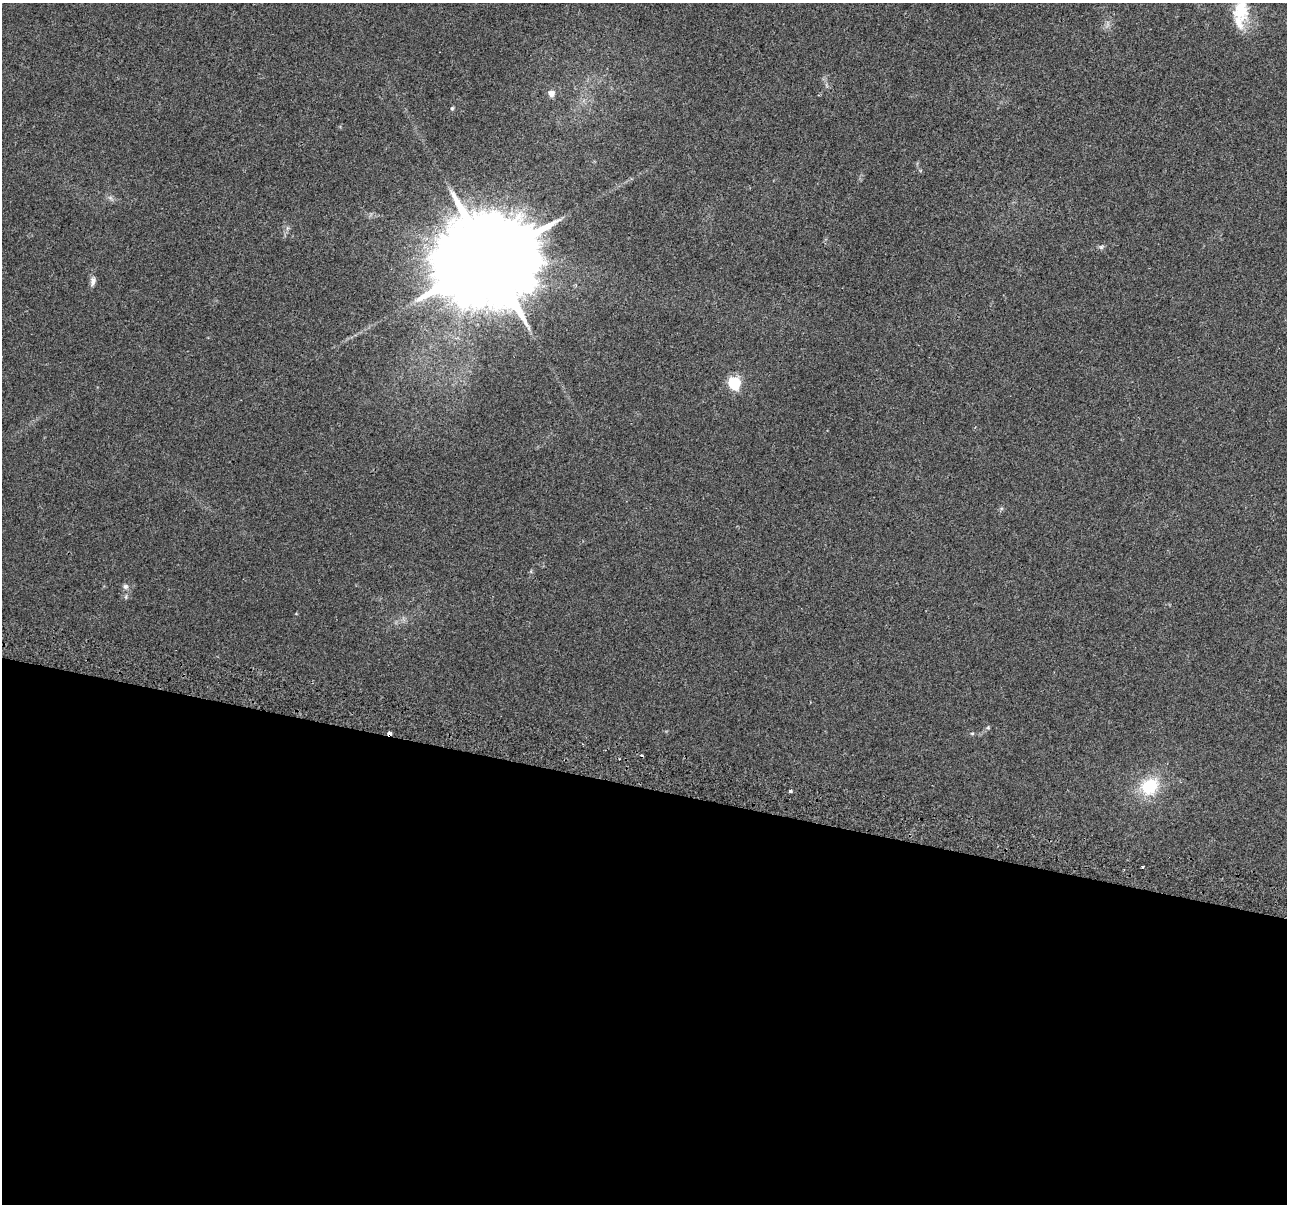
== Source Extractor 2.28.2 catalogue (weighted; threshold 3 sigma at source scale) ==
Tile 14 of 4 x 4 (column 2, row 4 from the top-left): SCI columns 1346-2630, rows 345-1546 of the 5252 x 5438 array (HDU 1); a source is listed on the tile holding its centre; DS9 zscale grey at full resolution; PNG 1289 x 1206 px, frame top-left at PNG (2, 3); no overlay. Shown black and unused: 35% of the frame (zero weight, under 2 of 3 exposures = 4% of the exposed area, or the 3 px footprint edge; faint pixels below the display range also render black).
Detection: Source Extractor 2.28.2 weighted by HDU 2 'WHT'; one run over the whole footprint, this tile lists its part. Background 0.0402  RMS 0.0053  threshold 0.024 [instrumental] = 3 sigma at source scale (4.5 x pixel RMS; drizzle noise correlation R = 1.50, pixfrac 1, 0.0396/0.0396 arcsec/px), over >= 5 px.
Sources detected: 18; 2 cosmic-ray / hot-pixel residue — not listed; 2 inside a brighter listed object's ellipse — not listed separately; the other 14 listed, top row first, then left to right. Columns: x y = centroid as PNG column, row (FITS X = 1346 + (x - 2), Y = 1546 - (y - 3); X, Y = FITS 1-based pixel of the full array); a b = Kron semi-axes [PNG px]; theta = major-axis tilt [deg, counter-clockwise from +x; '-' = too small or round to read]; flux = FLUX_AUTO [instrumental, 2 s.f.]
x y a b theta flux
1241 12 22 18 -60 16
551 93 5 5 - 5.7
452 108 5 4 - 0.61
111 198 7 4 -70 1.1
1101 247 6 5 - 1
489 259 30 24 65 13000
93 281 12 7 75 2.4
734 383 6 6 - 64
125 586 7 7 - 1.5
988 727 5 5 - 0.67
972 733 6 4 0 0.62
1149 786 23 19 36 23
790 791 3 3 - 2.4
1142 867 3 3 - 1.7